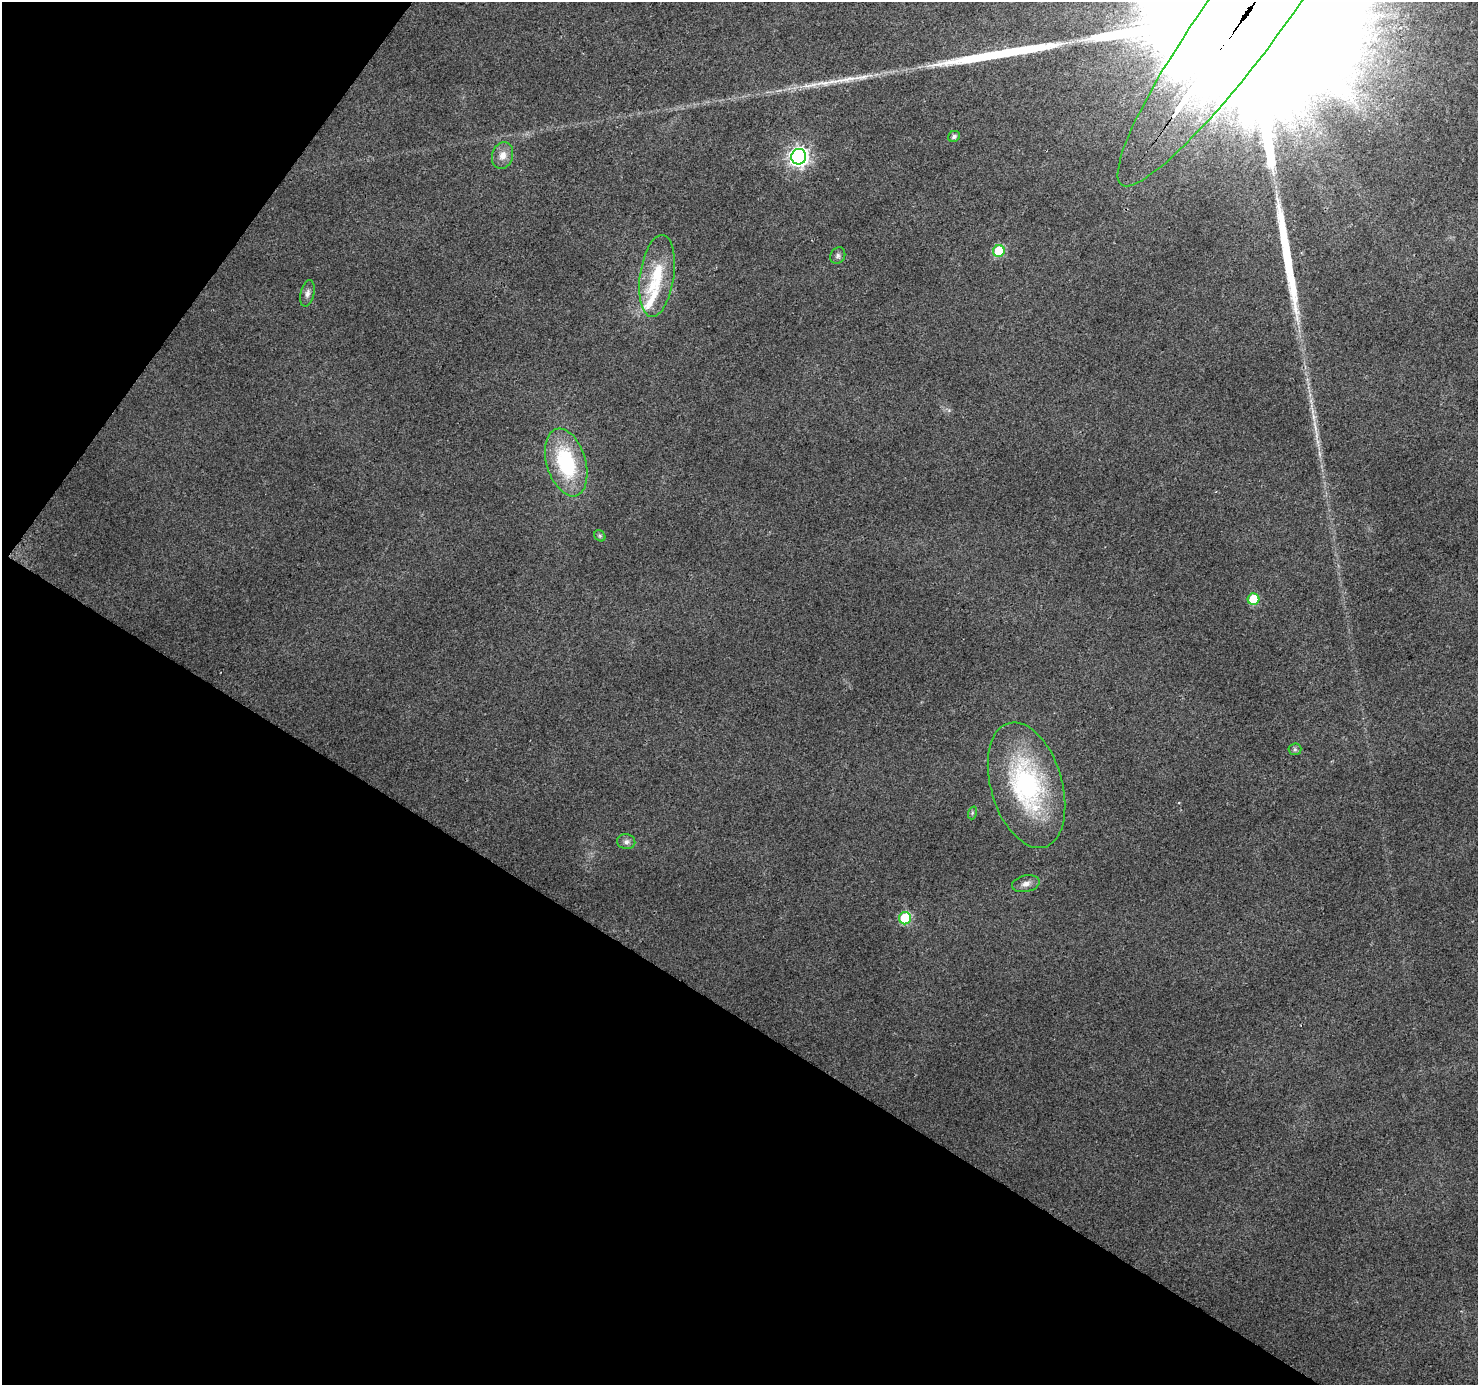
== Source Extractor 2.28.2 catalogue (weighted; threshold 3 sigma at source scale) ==
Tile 9 of 4 x 4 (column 1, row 3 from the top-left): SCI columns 1-1476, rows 1571-2953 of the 5912 x 5973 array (HDU 1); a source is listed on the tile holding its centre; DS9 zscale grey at full resolution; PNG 1480 x 1387 px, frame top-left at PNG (2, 2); each listed source drawn as its Kron ellipse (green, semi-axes under 4 px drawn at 4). Shown black and unused: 33% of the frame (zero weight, under 2 of 3 exposures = <1% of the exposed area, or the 3 px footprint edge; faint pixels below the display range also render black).
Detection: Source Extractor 2.28.2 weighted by HDU 2 'WHT'; one run over the whole footprint, this tile lists its part. Background 0.0442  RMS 0.0086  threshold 0.0388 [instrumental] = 3 sigma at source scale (4.5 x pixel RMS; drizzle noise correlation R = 1.50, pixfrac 1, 0.0396/0.0396 arcsec/px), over >= 5 px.
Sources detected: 22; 3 long thin detections or spike segments (spike, bleed or trail) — neither listed nor drawn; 2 inside a brighter listed object's ellipse — not listed separately; the other 17 listed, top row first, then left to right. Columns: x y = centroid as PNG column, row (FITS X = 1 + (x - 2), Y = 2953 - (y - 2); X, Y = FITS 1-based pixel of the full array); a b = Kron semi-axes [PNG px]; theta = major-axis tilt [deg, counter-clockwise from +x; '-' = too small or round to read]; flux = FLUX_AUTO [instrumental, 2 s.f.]
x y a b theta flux
1254 3 225 38 54 330000
954 136 6 5 - 2.5
503 155 14 10 73 8
799 157 8 7 - 400
999 251 6 5 - 48
838 256 8 7 - 2.6
657 276 41 17 82 37
307 293 13 6 77 3.8
566 462 35 19 -73 69
600 536 6 5 - 1.3
1253 599 6 6 - 31
1295 749 6 6 - 1.7
1027 785 64 35 -74 130
972 813 6 4 72 1.4
626 842 9 7 -11 3.4
1026 884 14 8 12 5
905 918 6 6 - 64
Overlapping masked pixels (flux is a lower limit): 1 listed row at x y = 1254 3
Isophote crosses this tile's border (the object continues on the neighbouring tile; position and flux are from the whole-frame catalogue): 1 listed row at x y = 1254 3